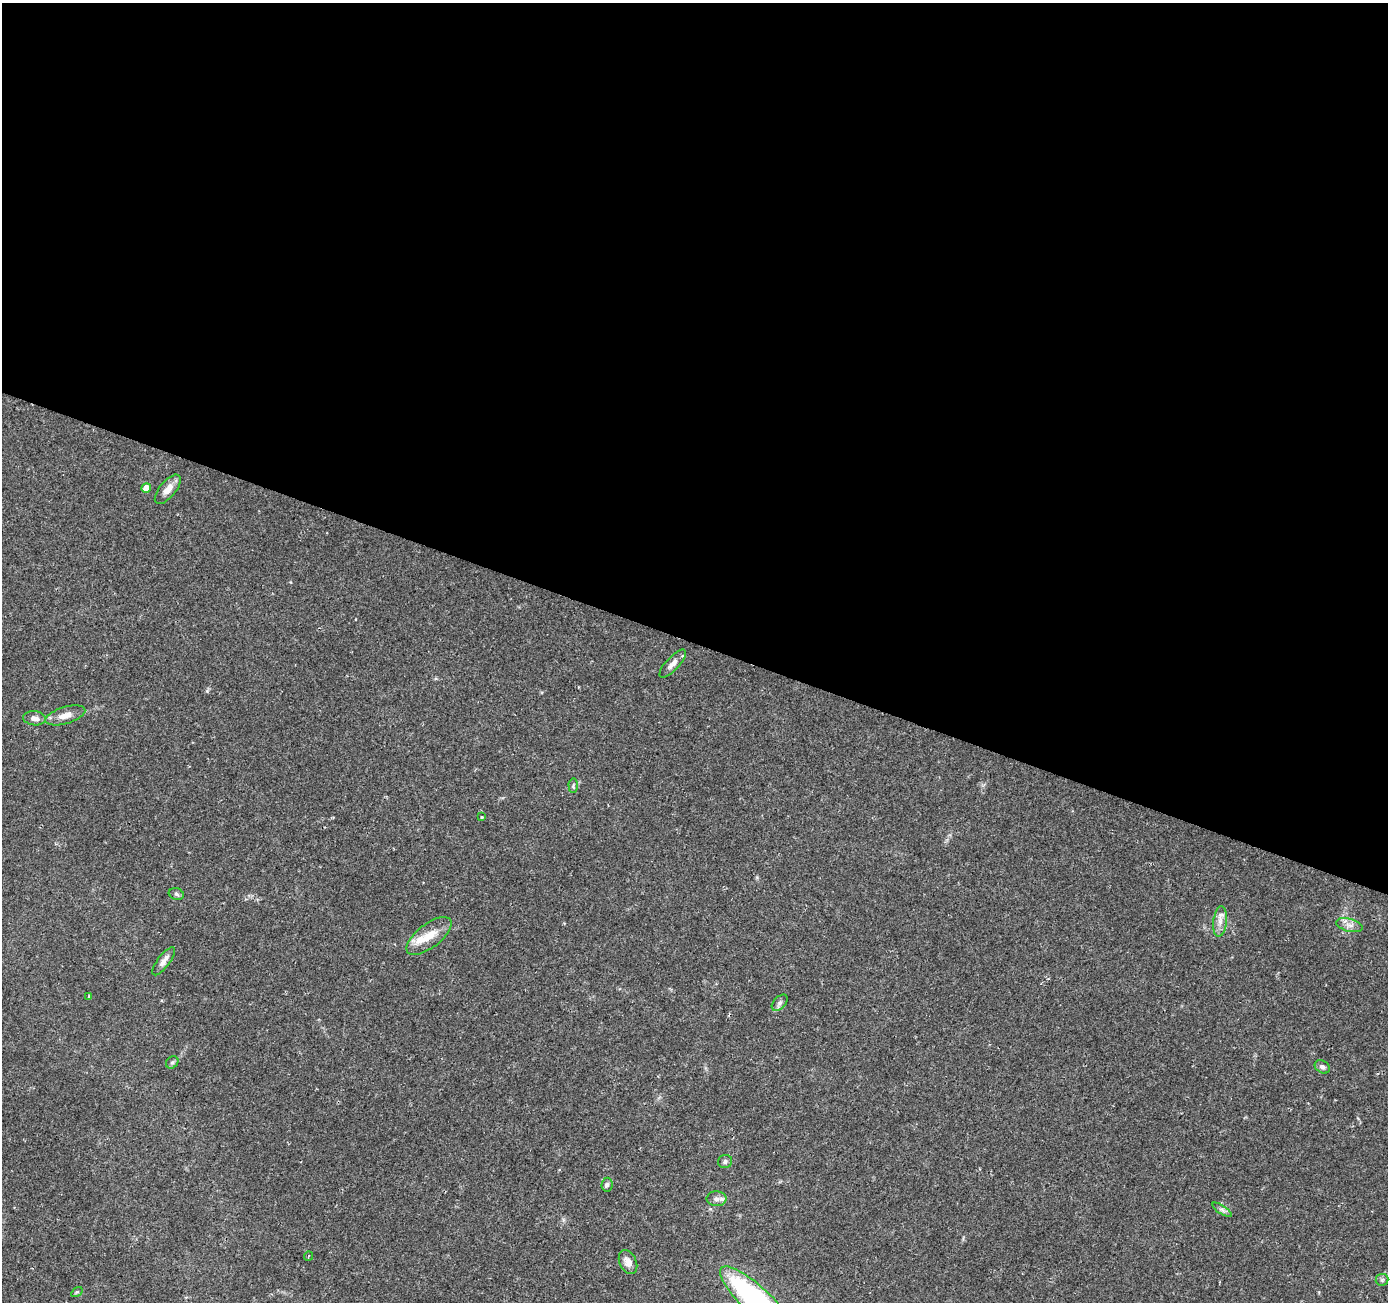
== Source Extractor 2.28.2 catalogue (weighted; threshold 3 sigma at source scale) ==
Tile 3 of 4 x 4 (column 3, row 1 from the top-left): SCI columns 2773-4158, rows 4110-5409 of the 5551 x 5684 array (HDU 1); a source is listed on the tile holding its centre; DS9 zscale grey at full resolution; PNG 1390 x 1304 px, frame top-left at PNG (2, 3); each listed source drawn as its Kron ellipse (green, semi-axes under 4 px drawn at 4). Shown black and unused: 49% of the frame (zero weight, under 2 of 3 exposures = <1% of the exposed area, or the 3 px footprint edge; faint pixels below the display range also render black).
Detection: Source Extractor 2.28.2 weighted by HDU 2 'WHT'; one run over the whole footprint, this tile lists its part. Background 0.0336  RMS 0.0034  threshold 0.0155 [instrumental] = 3 sigma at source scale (4.5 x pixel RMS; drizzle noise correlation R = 1.50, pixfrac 1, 0.0396/0.0396 arcsec/px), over >= 5 px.
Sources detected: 26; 1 inside a brighter listed object's ellipse — not listed separately; the other 25 listed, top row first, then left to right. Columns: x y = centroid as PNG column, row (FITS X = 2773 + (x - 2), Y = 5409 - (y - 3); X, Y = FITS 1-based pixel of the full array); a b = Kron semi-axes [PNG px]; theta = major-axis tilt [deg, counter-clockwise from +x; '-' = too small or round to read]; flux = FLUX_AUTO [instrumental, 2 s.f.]
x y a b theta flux
146 488 5 4 - 4.7
168 489 18 8 51 3.4
673 664 18 6 47 2.2
65 715 21 8 16 3.5
34 718 11 7 -7 1.9
573 786 7 4 -87 0.51
482 817 3 3 - 0.33
176 894 8 5 -19 0.78
1220 921 15 7 84 2.5
1349 925 13 6 -14 2
429 936 27 11 38 6.4
164 961 17 6 53 2.1
89 996 3 3 - 0.52
780 1003 10 6 46 1.1
172 1062 7 5 43 0.69
1322 1067 8 6 -32 1.2
725 1162 7 6 - 0.85
607 1185 7 5 83 0.78
716 1199 10 7 -2 1.6
1222 1210 11 4 -32 0.97
309 1256 4 3 - 0.35
628 1262 13 8 -65 2.7
1382 1280 6 6 - 0.71
77 1292 6 4 32 0.42
756 1301 48 14 -43 81
Isophote crosses this tile's border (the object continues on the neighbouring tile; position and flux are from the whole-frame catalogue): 1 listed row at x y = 756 1301